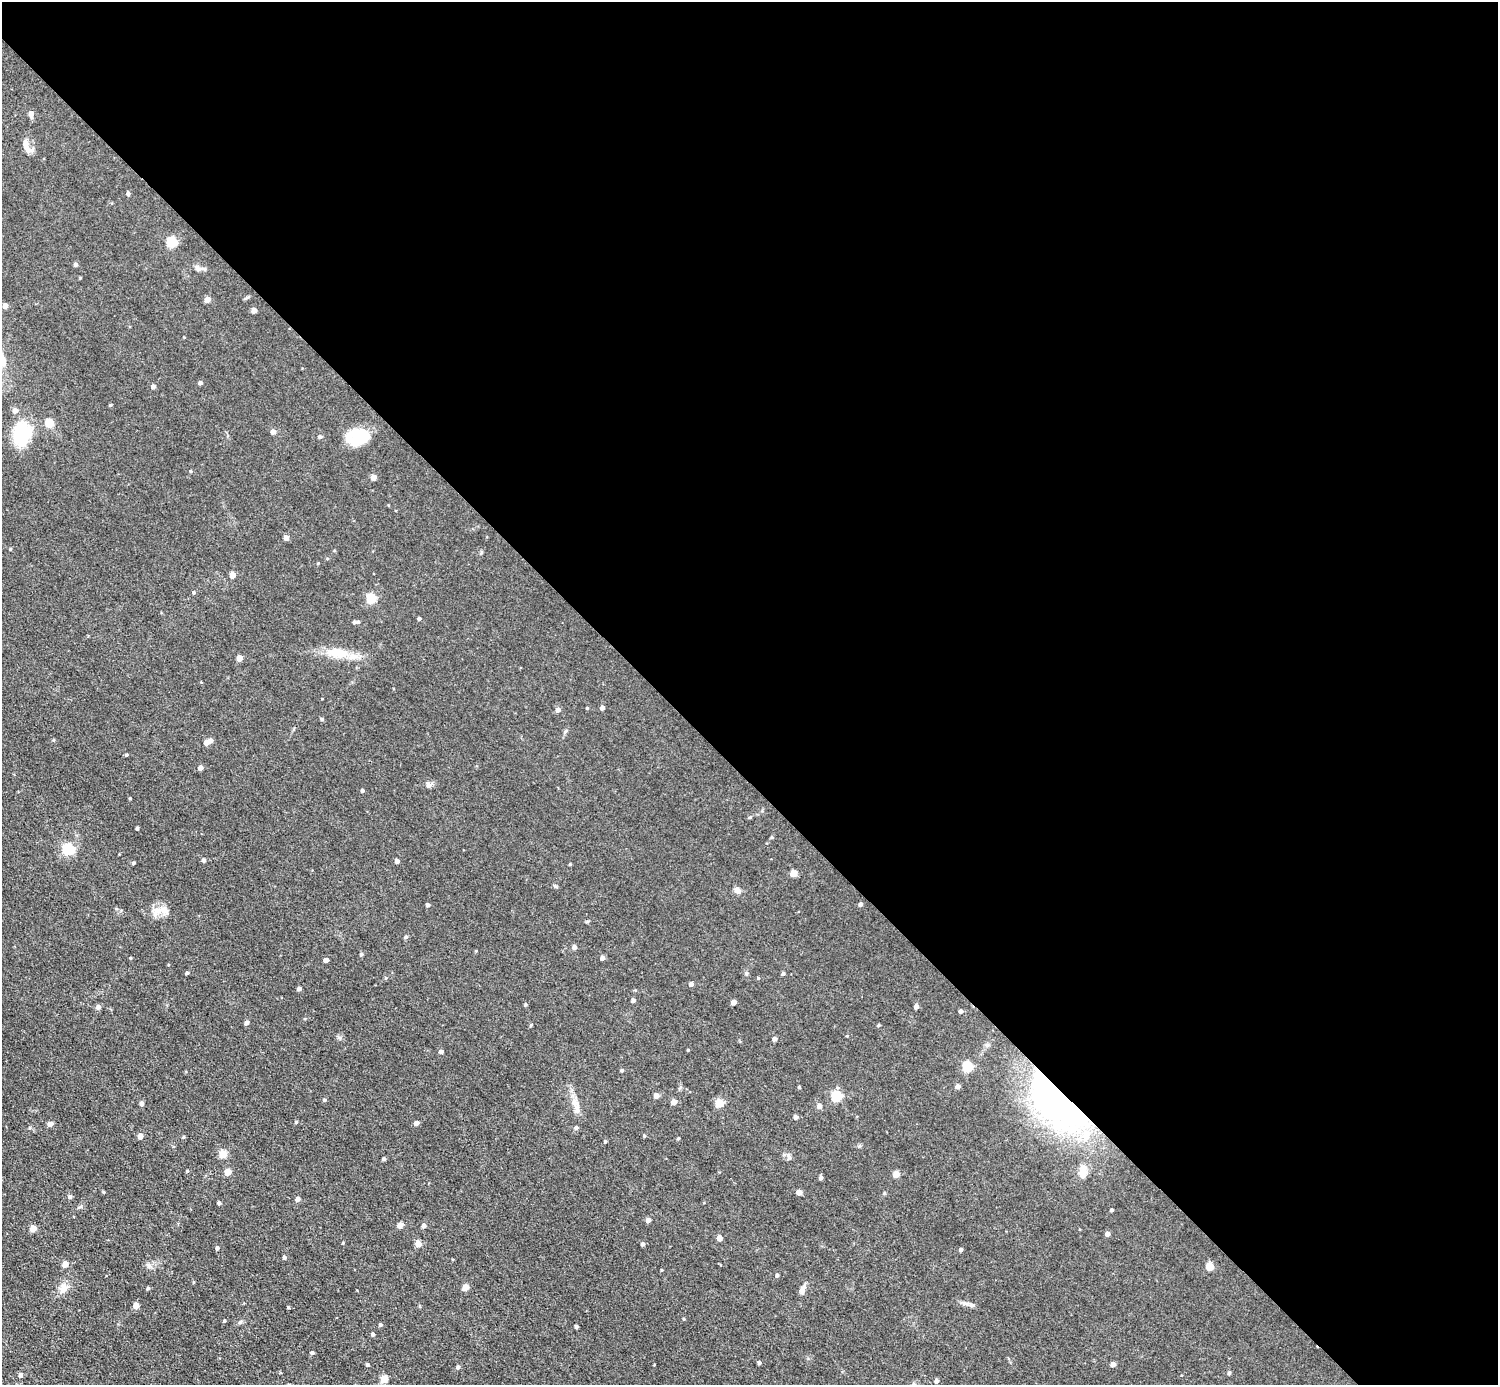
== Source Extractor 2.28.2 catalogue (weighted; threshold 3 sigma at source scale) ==
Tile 8 of 4 x 4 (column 4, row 2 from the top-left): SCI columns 4487-5982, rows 3062-4444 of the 5982 x 5981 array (HDU 1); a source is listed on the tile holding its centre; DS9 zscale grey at full resolution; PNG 1500 x 1387 px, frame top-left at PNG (2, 2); no overlay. Shown black and unused: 56% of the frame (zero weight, under 3 of 5 exposures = <1% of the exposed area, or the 3 px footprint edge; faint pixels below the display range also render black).
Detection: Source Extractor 2.28.2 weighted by HDU 2 'WHT'; one run over the whole footprint, this tile lists its part. Background 0.0512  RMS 0.0068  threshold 0.0305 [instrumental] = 3 sigma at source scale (4.5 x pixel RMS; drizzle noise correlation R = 1.50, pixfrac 1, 0.05/0.05 arcsec/px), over >= 5 px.
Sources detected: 150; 2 inside a brighter object's white glare — not listed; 4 inside a brighter listed object's ellipse — not listed separately; the other 144 listed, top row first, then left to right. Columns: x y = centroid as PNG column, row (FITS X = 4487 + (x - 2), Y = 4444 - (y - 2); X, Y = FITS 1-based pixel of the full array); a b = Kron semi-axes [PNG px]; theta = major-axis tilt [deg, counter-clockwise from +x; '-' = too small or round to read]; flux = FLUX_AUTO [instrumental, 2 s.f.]
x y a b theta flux
31 114 5 4 - 4.9
26 143 12 7 -88 3.7
128 193 4 4 - 1.5
172 242 5 5 - 45
75 264 4 4 - 1.7
197 267 9 4 -55 1.8
207 300 4 4 - 6.3
5 306 4 4 - 5
254 310 4 4 - 4.8
2 361 16 12 -84 8.4
200 383 4 4 - 1.5
153 386 4 4 - 2.9
110 405 4 3 - 0.65
15 411 5 5 - 4.2
49 423 5 5 - 22
273 432 4 4 - 3.7
21 434 21 15 82 33
320 437 5 4 - 1.4
358 437 25 18 26 18
191 471 4 3 - 0.54
373 477 4 4 - 5.6
286 538 4 4 - 3.7
232 575 5 4 - 7.2
194 592 5 4 - 0.86
371 598 5 5 - 36
419 619 4 3 - 1.3
354 622 6 4 7 1.3
338 653 34 12 -5 15
239 658 4 4 - 7.3
587 708 3 3 - 0.59
602 708 4 4 - 2.4
558 710 5 4 - 3
322 719 6 3 -18 0.73
210 741 5 4 - 3.1
206 743 4 4 - 3.4
126 755 4 3 - 0.83
201 768 4 4 - 3.1
428 785 7 6 - 2.2
362 790 4 3 - 1.4
130 798 3 3 - 0.66
750 817 5 3 - 0.62
137 828 3 3 - 1.1
68 849 5 5 - 72
204 860 4 4 - 2
397 861 4 4 - 3.1
134 863 4 3 - 0.89
570 864 4 3 - 0.57
793 874 4 4 - 10
737 890 8 7 - 2.8
860 904 4 4 - 2
428 905 4 4 - 1.4
156 911 17 10 59 6.6
406 937 5 4 - 0.96
574 947 5 4 - 2.5
361 954 4 4 - 1
130 958 4 3 - 0.53
602 958 4 4 - 2.7
326 960 4 4 - 3.4
187 973 4 3 - 1.2
783 974 4 4 - 1.2
386 978 5 3 - 0.63
691 984 4 4 - 2.1
299 989 4 3 - 2
633 1000 4 3 - 2.2
733 1002 4 4 - 4
98 1007 5 4 - 3
916 1007 4 4 - 3
961 1011 4 4 - 1.7
246 1023 4 4 - 2.4
531 1025 5 3 - 0.64
879 1025 4 4 - 0.73
774 1039 4 4 - 2.2
688 1050 3 3 - 0.48
441 1052 4 4 - 1.7
967 1067 5 5 - 45
622 1070 4 4 - 0.92
958 1086 4 4 - 3
799 1087 3 3 - 0.79
656 1096 4 4 - 5.6
836 1096 5 5 - 53
324 1100 5 4 - 0.98
1060 1101 78 35 -47 200
674 1102 4 4 - 5.8
142 1103 4 4 - 2.2
719 1103 5 5 - 18
819 1106 5 5 - 3.5
577 1109 17 4 -76 3.6
795 1117 4 4 - 2.6
296 1122 4 4 - 0.74
416 1123 5 4 - 2.2
50 1124 6 5 - 2.2
576 1128 5 4 - 1.4
140 1136 4 4 - 6.2
644 1136 5 3 - 0.63
183 1137 5 3 - 0.6
678 1138 4 3 - 0.7
605 1141 4 3 - 0.71
223 1154 5 4 - 18
384 1159 3 3 - 1.4
187 1171 4 3 - 0.67
228 1172 4 4 - 9.9
1083 1172 14 8 84 6.4
896 1174 4 4 - 9.8
821 1178 4 4 - 1.5
799 1192 4 4 - 4.1
70 1197 5 4 - 1.6
298 1199 4 4 - 3.2
219 1203 4 3 - 1.6
1112 1210 3 3 - 0.99
648 1220 4 4 - 3.4
400 1225 4 4 - 5.6
424 1226 4 4 - 2.3
33 1228 4 4 - 9.6
1107 1234 4 4 - 3.1
719 1238 4 4 - 4.6
418 1244 4 4 - 8.5
643 1244 4 4 - 1.8
217 1248 4 4 - 1.2
961 1250 4 4 - 1.4
284 1257 4 4 - 1.5
65 1264 4 4 - 7.3
1209 1267 5 5 - 15
662 1270 3 3 - 0.55
777 1275 4 3 - 1.2
465 1287 5 4 - 9.4
64 1288 13 9 62 4.8
148 1288 4 4 - 0.91
803 1289 11 5 76 3.2
971 1305 8 5 -23 1.6
136 1306 4 4 - 7.3
288 1307 4 3 - 0.72
224 1321 3 3 - 0.83
380 1325 4 4 - 1.1
577 1327 3 3 - 1.3
373 1334 4 4 - 1.5
312 1353 4 4 - 1.2
759 1363 4 4 - 1.2
1113 1364 4 4 - 4.1
367 1365 4 4 - 1.2
458 1367 4 4 - 1.4
1229 1373 4 4 - 1.1
21 1375 4 4 - 2.6
384 1379 5 4 - 15
936 1381 5 4 - 2.3
Overlapping masked pixels (flux is a lower limit): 1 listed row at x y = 1060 1101
Isophote crosses this tile's border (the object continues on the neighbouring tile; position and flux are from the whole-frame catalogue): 1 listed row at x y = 2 361
Unlisted compact peaks at least as high as the median listed source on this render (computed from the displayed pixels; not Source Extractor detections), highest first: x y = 103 1192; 10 549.